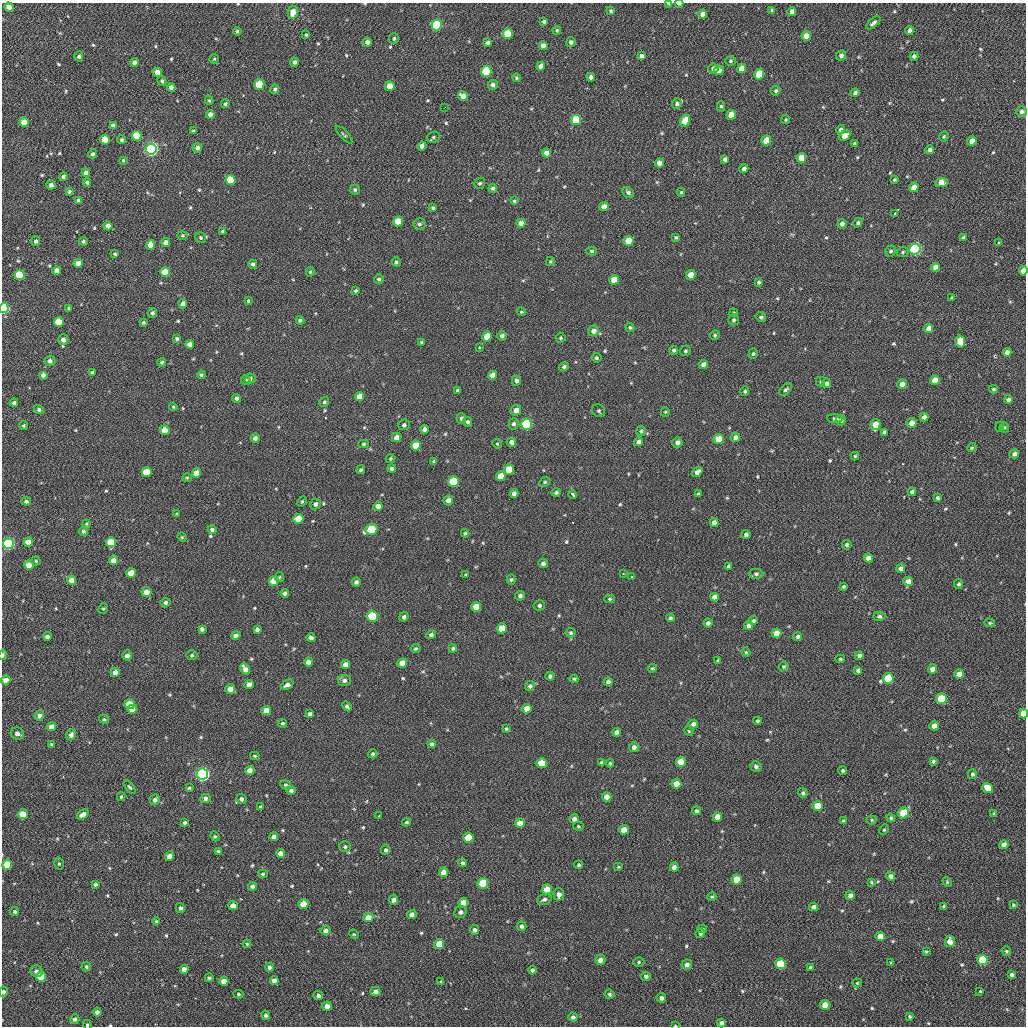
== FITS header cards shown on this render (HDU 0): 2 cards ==
NAXIS1  =                 1024 / length of data axis 1
NAXIS2  =                 1024 / length of data axis 2

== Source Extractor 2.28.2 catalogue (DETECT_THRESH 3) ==
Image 1024 x 1024 px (HDU 0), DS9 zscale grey, 1 PNG px = 1 image px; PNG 1028 x 1028 px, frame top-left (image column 1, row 1024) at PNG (2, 3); each listed source drawn as its Kron ellipse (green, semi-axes under 4 px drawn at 4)
Background 49.6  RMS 11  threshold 31.6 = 3 sigma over >= 5 px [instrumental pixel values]
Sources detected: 595; of the 595, the 500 brightest by FLUX_AUTO listed and drawn (95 fainter detections omitted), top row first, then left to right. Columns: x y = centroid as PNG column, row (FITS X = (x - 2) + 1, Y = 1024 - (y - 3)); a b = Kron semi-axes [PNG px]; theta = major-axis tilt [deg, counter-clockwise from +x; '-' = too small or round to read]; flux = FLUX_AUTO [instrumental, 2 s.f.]
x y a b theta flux
669 4 4 2 - 1500
679 4 4 2 - 2900
9 7 5 4 - 4200
772 10 4 4 - 920
611 11 4 3 - 1100
293 12 6 5 - 7100
792 12 4 4 - 4200
703 14 4 4 - 4300
544 21 4 3 - 1700
873 23 8 4 41 2200
437 25 5 5 - 82000
557 30 4 3 - 920
909 30 4 4 - 2100
237 31 4 3 - 990
508 34 5 5 - 25000
306 35 3 3 - 870
806 36 5 4 - 7200
394 38 5 5 - 1300
367 42 4 4 - 3000
571 42 5 4 - 2300
488 43 4 4 - 1900
543 46 4 4 - 4300
841 55 5 5 - 2500
79 56 5 4 - 1500
641 56 4 4 - 2700
914 56 4 4 - 1800
214 59 4 4 - 840
731 61 5 5 - 1200
134 62 4 4 - 2500
295 62 4 4 - 1700
541 66 4 4 - 5900
713 68 5 5 - 2600
741 68 5 4 - 8400
719 70 5 4 - 3800
486 71 5 5 - 51000
157 72 5 4 - 4800
759 74 5 5 - 20000
591 77 4 4 - 2600
516 78 4 4 - 1100
162 81 5 4 - 1300
259 85 5 5 - 29000
493 85 5 5 - 2800
390 86 5 5 - 11000
171 87 4 4 - 4400
275 89 5 4 - 1600
776 91 5 4 - 1300
855 93 4 3 - 2000
463 96 5 4 - 4800
209 100 4 3 - 1100
225 104 4 4 - 1200
677 104 5 4 - 1600
721 106 5 4 - 1300
445 107 2 2 - 2600
1021 112 5 5 - 2800
210 114 4 4 - 3700
731 115 5 4 - 12000
576 120 5 5 - 32000
786 120 4 4 - 920
685 121 6 5 - 12000
24 122 5 4 - 8500
113 126 4 4 - 2500
841 130 5 4 - 2300
193 131 4 3 - 1100
344 135 11 3 -48 1100
137 136 5 5 - 19000
845 136 6 4 34 6100
433 137 7 5 22 1500
944 137 5 4 - 1100
105 140 5 4 - 14000
122 140 4 4 - 1300
766 140 5 4 - 19000
972 141 5 4 - 6300
855 144 4 3 - 1800
422 146 4 4 - 4900
197 148 5 4 - 2600
151 149 5 5 - 260000
930 150 4 4 - 2300
546 153 4 4 - 5200
93 154 4 4 - 1700
801 158 5 4 - 12000
725 159 4 4 - 2400
123 160 3 3 - 820
659 163 4 4 - 5000
744 169 4 4 - 2600
86 173 4 4 - 3900
63 176 4 4 - 1500
231 180 5 5 - 28000
894 180 3 3 - 940
87 182 4 4 - 1700
941 182 6 4 3 7900
480 183 6 5 - 1400
51 185 4 4 - 2600
914 187 5 4 - 6600
493 188 4 4 - 1600
355 190 5 5 - 1600
69 191 4 3 - 1100
681 192 4 4 - 990
628 193 6 5 - 2000
79 200 4 4 - 2400
514 201 4 4 - 970
604 207 4 4 - 5500
433 208 4 3 - 1200
895 214 3 3 - 3200
398 222 5 5 - 13000
521 223 4 4 - 6800
858 223 5 4 - 1500
419 224 6 6 - 1700
842 224 5 4 - 2800
108 226 4 4 - 4400
223 231 3 3 - 1300
182 235 5 4 - 940
676 237 4 4 - 980
963 237 3 3 - 950
201 238 6 5 - 1300
36 241 5 4 - 1700
83 241 4 4 - 1300
629 241 5 5 - 17000
166 242 4 4 - 5000
999 243 3 3 - 770
150 245 5 4 - 7300
915 249 5 5 - 140000
592 251 5 4 - 1000
891 251 5 5 - 1600
903 252 6 5 - 1100
115 254 4 3 - 1100
396 262 4 4 - 1200
550 262 4 3 - 810
78 263 5 4 - 5200
253 264 4 4 - 1800
935 267 4 4 - 4300
57 271 4 4 - 3700
1023 271 5 4 - 8800
165 272 5 5 - 15000
310 272 5 4 - 980
20 275 5 5 - 39000
691 275 5 4 - 11000
379 279 5 4 - 1500
614 280 5 5 - 15000
759 282 4 4 - 1300
356 291 4 4 - 1100
952 297 4 3 - 960
248 301 4 3 - 950
183 304 4 4 - 2900
4 308 5 4 - 82000
69 308 4 3 - 1000
521 312 5 3 - 790
152 313 5 5 - 1700
734 313 4 3 - 780
761 317 5 4 - 1200
300 320 4 3 - 1300
733 320 5 5 - 1300
59 322 5 4 - 16000
143 322 3 3 - 1300
630 327 5 4 - 950
929 328 5 4 - 6200
594 331 5 5 - 4800
715 335 5 4 - 1100
487 336 5 5 - 14000
502 336 5 4 - 2400
560 338 5 5 - 950
177 339 4 4 - 1400
63 340 5 5 - 3400
422 342 4 3 - 990
960 342 6 5 - 15000
190 344 4 4 - 4200
479 347 3 3 - 910
674 350 4 4 - 1300
685 351 6 5 - 1200
1007 352 4 4 - 3400
753 354 5 4 - 1100
597 358 5 4 - 1400
50 361 5 5 - 2700
162 362 4 3 - 1200
703 364 4 4 - 3100
564 367 5 4 - 1600
92 372 4 4 - 1400
43 375 4 4 - 2800
201 375 4 3 - 1200
492 375 4 4 - 5700
250 379 5 5 - 1900
246 380 5 4 - 1200
935 380 5 4 - 9700
516 381 5 4 - 2500
821 382 5 4 - 920
827 383 5 4 - 1700
902 384 5 4 - 4400
786 389 7 4 44 1700
993 389 4 3 - 840
458 390 4 4 - 1800
745 391 5 4 - 1100
360 397 4 4 - 8300
236 398 4 4 - 2000
1008 400 4 4 - 2700
324 402 5 5 - 1300
14 403 4 4 - 2000
173 407 4 4 - 780
39 409 5 4 - 1600
516 410 5 5 - 4200
599 411 7 6 - 1400
665 412 5 4 - 820
924 417 4 4 - 3300
461 418 5 4 - 1400
835 419 8 4 -4 1200
841 420 5 5 - 1900
467 422 5 4 - 1500
911 423 5 5 - 5100
514 424 5 5 - 2000
526 424 5 5 - 75000
23 425 4 4 - 960
404 425 6 5 - 1700
875 425 5 5 - 12000
1000 427 5 4 - 770
1005 427 5 4 - 790
424 429 4 4 - 2800
165 430 5 5 - 12000
641 431 5 4 - 1100
884 432 4 3 - 1700
396 437 5 4 - 4500
735 437 5 4 - 3100
255 438 4 4 - 2800
718 439 5 5 - 13000
511 442 5 4 - 3400
638 442 5 4 - 2700
677 442 5 5 - 2900
364 444 5 4 - 1100
497 444 5 4 - 900
416 446 5 5 - 15000
972 448 5 4 - 820
1014 454 5 4 - 2900
855 456 4 4 - 870
390 458 5 4 - 830
434 461 4 3 - 1100
392 468 4 4 - 1800
361 470 4 4 - 1400
509 470 5 5 - 16000
146 472 5 5 - 15000
697 472 6 4 38 3400
196 473 5 4 - 8100
501 476 5 4 - 10000
187 478 5 4 - 870
453 482 5 5 - 43000
545 482 6 4 24 990
556 492 4 4 - 1200
912 492 4 4 - 2100
514 494 4 4 - 3500
573 494 4 3 - 2600
698 494 3 3 - 1300
937 498 4 3 - 1400
448 500 5 5 - 4500
26 501 5 4 - 1300
302 502 6 4 62 1000
316 504 5 5 - 2200
378 506 4 4 - 4500
177 514 4 3 - 780
298 519 5 4 - 9300
714 523 4 4 - 4200
86 524 4 4 - 780
212 529 4 4 - 1400
371 530 6 5 - 39000
83 531 5 4 - 1400
465 533 4 3 - 850
746 534 4 4 - 1800
182 537 5 4 - 870
28 542 4 4 - 7300
111 542 5 5 - 22000
9 544 5 5 - 120000
847 545 5 4 - 1400
868 558 4 4 - 4200
114 560 5 4 - 6400
36 561 4 4 - 930
543 563 5 4 - 2300
29 565 5 4 - 10000
729 566 4 4 - 1900
901 569 4 4 - 2900
131 573 5 5 - 13000
623 574 3 3 - 1100
756 574 7 5 0 1700
466 575 3 3 - 870
279 577 5 4 - 850
632 577 3 2 - 1000
72 580 4 4 - 6400
511 580 5 4 - 1100
274 581 5 5 - 11000
908 581 5 5 - 4600
356 582 4 4 - 1800
959 584 5 4 - 1400
843 587 3 3 - 1000
147 592 5 5 - 6700
285 593 4 4 - 2300
520 596 5 4 - 2200
714 597 4 4 - 3900
610 599 5 4 - 1000
166 603 5 4 - 1600
539 605 5 5 - 1600
476 607 5 5 - 17000
103 608 6 4 66 930
372 616 5 5 - 56000
879 616 6 4 2 1500
404 617 5 4 - 1800
670 618 4 4 - 1400
753 621 4 4 - 1200
708 623 4 4 - 2200
990 623 5 4 - 790
749 626 4 4 - 4100
502 628 5 5 - 12000
202 629 4 4 - 1700
257 630 4 4 - 1800
571 633 5 5 - 1300
776 633 5 5 - 11000
236 635 5 4 - 2800
431 635 5 4 - 1700
47 636 4 4 - 2300
798 637 4 4 - 1500
311 638 4 4 - 1900
453 648 4 4 - 1100
416 649 5 4 - 1000
746 652 4 4 - 870
3 655 5 3 - 2000
127 655 5 5 - 2900
192 655 5 4 - 1100
859 656 4 4 - 2600
840 659 5 4 - 850
718 661 4 3 - 1200
308 662 4 4 - 4100
402 663 5 4 - 6500
345 664 4 4 - 3700
784 666 5 4 - 1200
652 668 4 3 - 770
245 669 6 4 -59 4600
933 669 4 4 - 4700
858 670 4 4 - 2200
115 672 4 4 - 5100
959 674 5 5 - 7200
550 676 4 4 - 1700
888 678 5 5 - 29000
574 679 4 3 - 980
6 680 4 4 - 5900
344 680 6 5 - 2200
608 682 4 4 - 2200
249 684 5 4 - 4000
287 685 6 4 28 2700
530 686 5 4 - 1500
230 689 5 4 - 6500
941 699 5 5 - 36000
130 704 5 5 - 17000
347 706 5 4 - 1400
132 709 5 4 - 6600
527 709 5 4 - 7500
266 711 5 4 - 9600
1023 713 5 4 - 14000
310 714 4 4 - 2000
39 715 5 4 - 2800
104 719 5 3 - 940
757 721 4 4 - 1200
282 723 4 4 - 1000
693 724 5 4 - 3400
934 726 4 4 - 4900
52 727 4 4 - 5100
506 729 3 3 - 860
689 731 5 4 - 850
617 732 4 4 - 2600
17 733 6 6 - 3600
71 735 5 5 - 2800
52 744 4 3 - 970
432 744 4 4 - 1500
634 747 5 5 - 2600
373 754 5 4 - 1100
255 756 5 3 - 840
933 761 4 3 - 1500
602 762 3 3 - 1100
681 762 5 5 - 13000
542 763 5 5 - 21000
610 763 4 3 - 760
756 766 6 5 - 1700
250 770 4 4 - 4800
843 771 4 4 - 1400
202 774 5 5 - 250000
972 774 5 4 - 1300
676 784 5 4 - 9500
286 785 5 4 - 1200
130 787 8 4 -50 1300
189 788 4 4 - 880
988 788 6 5 - 14000
291 790 4 4 - 1800
803 793 5 4 - 1300
121 797 4 3 - 880
607 797 5 4 - 5900
205 798 5 4 - 2100
241 799 5 5 - 1900
155 800 5 5 - 3100
818 806 5 5 - 14000
261 807 4 4 - 1700
696 811 4 4 - 1400
904 813 6 5 - 31000
994 813 4 3 - 800
23 814 5 5 - 14000
83 814 6 4 37 4200
379 816 3 3 - 1500
717 817 5 4 - 8000
891 818 4 4 - 1100
574 819 4 4 - 2900
872 820 5 4 - 910
843 821 4 3 - 800
185 822 3 3 - 1500
407 822 4 3 - 970
520 823 5 4 - 6800
578 826 5 4 - 820
624 830 5 5 - 8300
884 830 5 4 - 930
215 836 5 4 - 980
274 837 4 4 - 3500
468 838 5 5 - 26000
1004 845 4 4 - 4500
345 847 6 5 - 1300
386 850 5 5 - 1600
218 851 4 4 - 800
280 853 4 4 - 5000
169 856 5 4 - 4400
462 863 4 4 - 1400
59 864 6 4 -76 1100
7 865 5 5 - 18000
579 865 4 4 - 1200
618 867 5 4 - 850
674 867 4 4 - 3200
443 872 5 4 - 6100
263 874 5 4 - 1100
891 876 4 4 - 3300
737 879 5 5 - 19000
871 882 4 3 - 800
947 882 5 4 - 780
483 883 5 5 - 30000
95 884 4 4 - 1300
252 886 4 4 - 2100
547 889 5 5 - 9600
559 894 6 5 - 3700
850 895 4 4 - 3000
712 897 4 3 - 940
544 899 7 5 19 2000
393 900 5 4 - 2900
463 903 5 5 - 9100
303 904 5 5 - 12000
1013 905 3 3 - 790
233 906 5 4 - 4800
944 906 4 3 - 780
813 907 4 4 - 3100
180 908 5 4 - 1800
15 912 4 4 - 1500
461 912 6 5 - 2400
412 914 5 4 - 3400
368 917 5 4 - 8200
156 921 4 4 - 890
522 926 5 4 - 2200
702 929 4 4 - 1000
326 930 5 5 - 2800
474 930 5 4 - 2000
700 933 5 4 - 1300
354 934 5 4 - 920
880 936 4 4 - 8600
950 942 6 5 - 5300
247 944 4 4 - 760
439 944 5 5 - 15000
926 951 4 3 - 850
1006 951 5 4 - 980
600 960 5 5 - 3400
983 960 5 5 - 35000
639 962 5 5 - 1100
891 963 4 3 - 760
780 964 5 5 - 36000
687 965 5 5 - 2800
86 967 5 4 - 1200
269 967 4 4 - 2000
810 968 4 4 - 1400
184 969 4 4 - 4100
532 970 4 4 - 2100
37 971 6 6 - 2700
1012 975 4 3 - 1800
41 976 5 5 - 25000
646 976 5 4 - 1600
209 978 4 4 - 1100
224 981 4 4 - 5900
274 981 4 4 - 3600
441 982 4 3 - 1000
857 983 4 4 - 760
980 991 3 3 - 2500
3 992 5 4 - 2200
375 992 5 4 - 3200
238 994 5 4 - 900
609 994 5 4 - 1200
318 996 5 4 - 1700
661 998 5 4 - 2400
825 1005 5 4 - 9100
327 1006 4 4 - 4000
97 1012 4 4 - 2900
266 1015 5 4 - 1500
910 1016 4 4 - 950
573 1017 4 4 - 1800
75 1019 4 4 - 1800
721 1023 4 4 - 2600
87 1025 5 4 - 860
675 1026 3 2 - 760
At the frame edge (FLAGS 8, measured only in part): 9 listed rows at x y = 669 4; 679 4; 1023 271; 4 308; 3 655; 1023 713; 3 992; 87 1025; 675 1026
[95 fainter detections neither listed nor drawn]